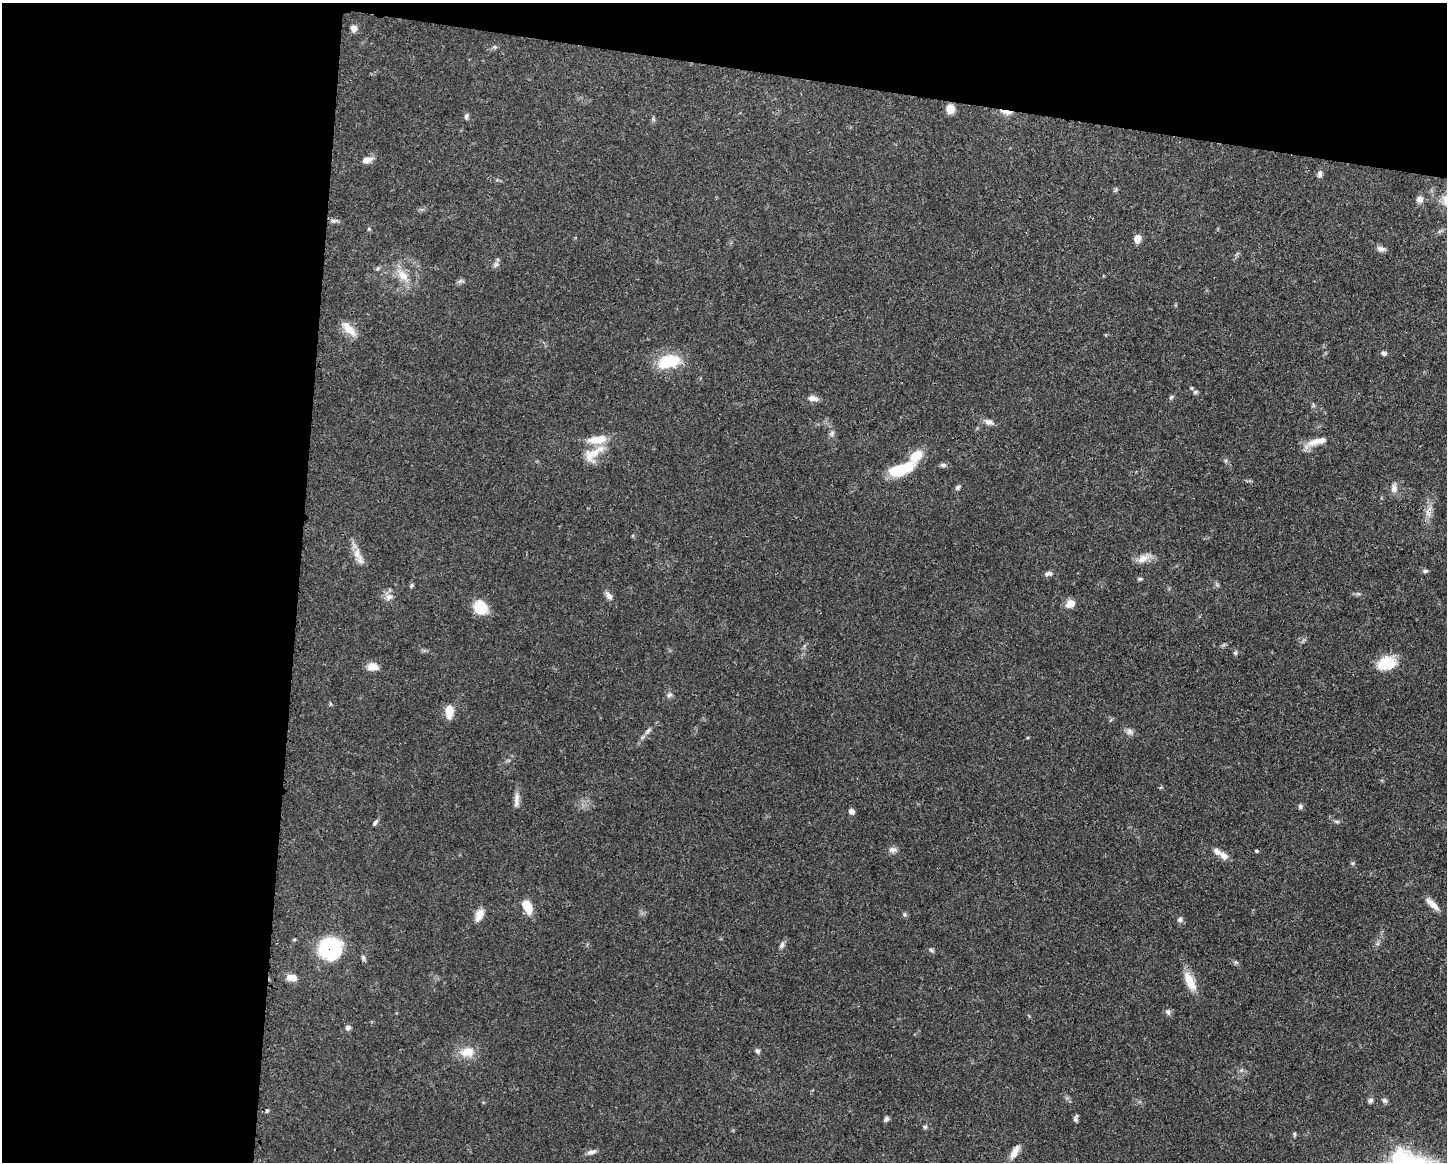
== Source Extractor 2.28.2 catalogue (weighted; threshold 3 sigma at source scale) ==
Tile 1 of 3 x 4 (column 1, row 1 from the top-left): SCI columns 118-1562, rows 3486-4645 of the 4681 x 4647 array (HDU 1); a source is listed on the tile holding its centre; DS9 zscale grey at full resolution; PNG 1449 x 1164 px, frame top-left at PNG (2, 3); no overlay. Shown black and unused: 27% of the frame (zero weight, under 3 of 4 exposures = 1% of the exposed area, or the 3 px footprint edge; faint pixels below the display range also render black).
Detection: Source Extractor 2.28.2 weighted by HDU 2 'WHT'; one run over the whole footprint, this tile lists its part. Background 0.0597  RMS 0.0031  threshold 0.0141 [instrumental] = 3 sigma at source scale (4.5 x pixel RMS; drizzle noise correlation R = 1.50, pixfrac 1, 0.05/0.05 arcsec/px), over >= 5 px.
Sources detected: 88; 1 inside a brighter object's white glare — not listed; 5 inside a brighter listed object's ellipse — not listed separately; the other 82 listed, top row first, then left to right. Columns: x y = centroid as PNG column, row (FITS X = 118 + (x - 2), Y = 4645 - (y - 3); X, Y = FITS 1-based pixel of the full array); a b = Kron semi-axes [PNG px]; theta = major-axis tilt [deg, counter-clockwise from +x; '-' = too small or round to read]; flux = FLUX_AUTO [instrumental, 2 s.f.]
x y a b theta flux
354 28 7 7 - 1.6
950 109 9 8 - 3.2
1006 112 17 5 -12 2.1
466 116 8 5 77 0.76
653 119 7 4 -71 0.49
367 160 13 7 15 2.1
1320 174 9 6 85 1.1
1420 199 9 8 - 1.7
334 221 11 4 8 0.75
368 229 6 3 70 0.35
1137 239 9 7 -86 2.3
1381 248 12 6 -14 1.3
496 265 7 5 44 0.72
403 276 18 11 -49 4.5
460 281 7 5 44 0.72
348 329 24 9 -47 3.9
1384 353 7 5 -18 0.73
669 361 28 15 13 12
1195 392 6 6 - 0.65
1171 397 6 5 - 0.52
812 398 12 6 -10 1.8
989 422 14 7 -14 1.5
832 433 9 7 65 0.97
597 440 24 10 7 5.7
1314 442 27 8 29 3.4
595 453 37 10 39 5.5
916 456 21 12 52 6
943 465 8 5 -8 0.78
898 470 23 12 9 10
957 487 8 6 45 0.64
1394 488 14 8 88 1.8
1429 511 15 7 74 2.5
357 554 14 9 85 2.6
1143 558 17 10 26 2.9
1425 571 7 5 0 0.63
1048 573 11 5 13 0.94
1140 579 6 4 2 0.49
411 585 7 5 56 0.46
1217 585 7 4 -19 0.5
609 596 12 7 -54 1.5
389 597 10 8 34 1.8
1070 604 10 9 - 2.8
480 607 16 13 -59 7
1235 653 6 5 - 0.53
1384 662 26 14 36 6.7
373 667 13 9 1 2.8
669 695 8 5 20 0.77
449 711 15 8 87 4.9
648 730 9 5 62 0.85
1129 731 10 8 -66 1.2
516 800 21 6 88 2
1300 806 6 5 - 0.65
851 811 6 5 - 1.4
1337 821 8 4 -9 0.58
375 822 10 4 49 0.69
892 850 11 7 9 1.3
1256 851 5 3 - 0.38
1224 856 13 8 -31 2.3
1432 904 20 6 -44 2.7
527 907 14 8 -65 5.9
904 914 6 4 -89 0.48
479 915 16 9 66 2.7
1180 920 7 7 - 0.84
782 945 9 6 67 0.93
330 948 19 18 - 29
931 950 6 5 - 0.54
363 957 8 5 -63 0.7
1235 962 7 4 -70 0.5
291 978 14 9 -6 2.5
1190 981 27 10 -64 5.2
1168 1012 9 7 -75 0.91
348 1027 7 7 - 0.87
757 1051 6 6 - 0.65
467 1052 21 14 7 4.8
1370 1100 7 6 - 0.9
1384 1100 8 6 -43 0.76
267 1111 5 5 - 0.43
1075 1118 10 5 80 0.79
886 1119 7 6 - 0.75
925 1127 6 6 - 0.59
591 1152 12 6 13 1.3
1014 1152 17 7 60 2.9
Overlapping masked pixels (flux is a lower limit): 3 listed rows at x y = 1006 112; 1429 511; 330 948